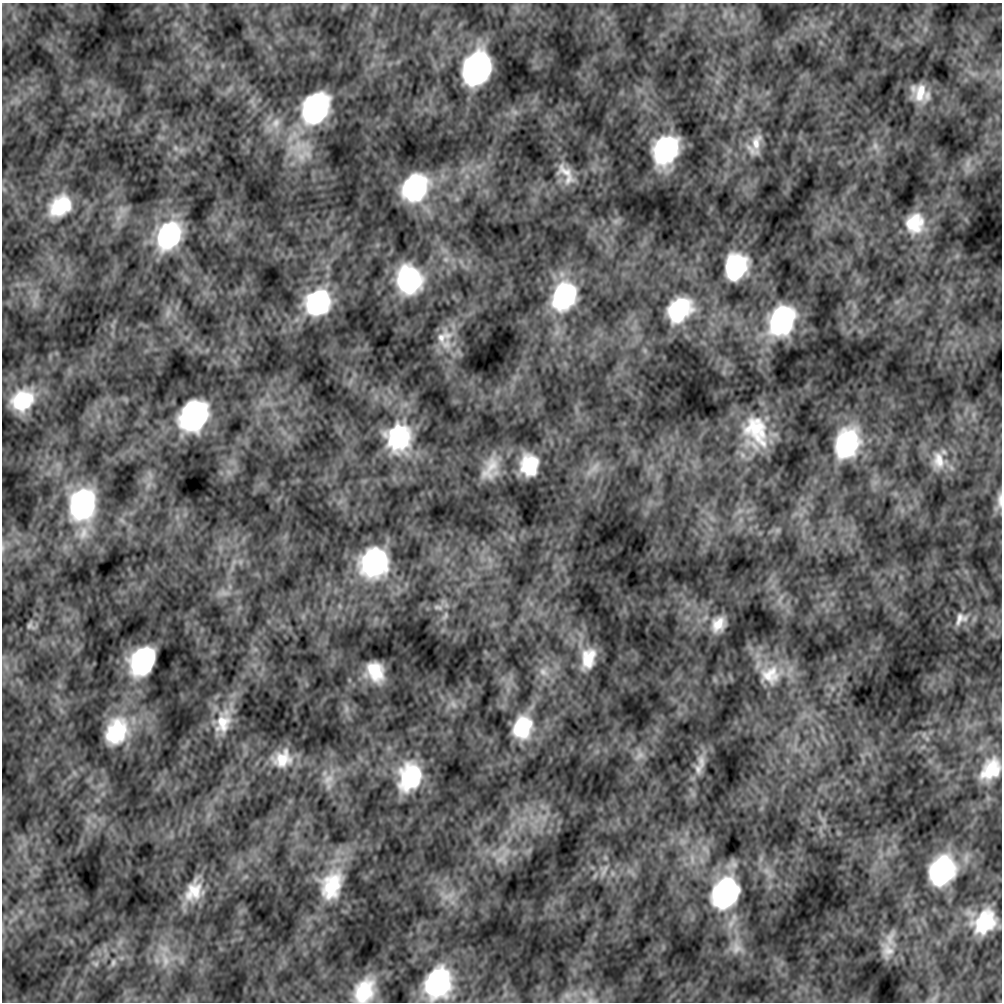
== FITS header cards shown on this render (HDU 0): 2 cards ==
NAXIS1  =                 1000
NAXIS2  =                 1000

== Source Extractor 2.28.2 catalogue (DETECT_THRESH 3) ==
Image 1000 x 1000 px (HDU 0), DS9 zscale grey, 1 PNG px = 1 image px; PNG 1004 x 1004 px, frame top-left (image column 1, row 1000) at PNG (2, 3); no overlay
Background -7.86e-10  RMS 1.3e-08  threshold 3.75e-08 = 3 sigma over >= 5 px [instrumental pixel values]
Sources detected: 99; all 99 listed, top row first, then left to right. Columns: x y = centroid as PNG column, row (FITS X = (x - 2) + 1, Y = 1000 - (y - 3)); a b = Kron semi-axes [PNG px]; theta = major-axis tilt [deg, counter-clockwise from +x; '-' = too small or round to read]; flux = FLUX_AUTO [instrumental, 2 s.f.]
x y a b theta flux
477 68 26 19 67 2.3e-04
920 93 21 13 78 1.9e-05
315 108 29 22 58 1.6e-04
515 112 10 6 -27 3.5e-06
276 123 19 14 58 1.6e-05
756 142 25 13 77 1.6e-05
299 146 41 20 12 3.7e-05
875 146 14 8 -75 6.9e-06
175 148 10 6 -42 3.7e-06
665 150 28 21 67 1.0e-04
968 163 14 4 83 4.5e-06
566 174 27 13 -56 1.9e-05
415 187 24 20 52 1.1e-04
60 206 20 15 41 4.3e-05
118 217 12 7 45 6.3e-06
616 221 11 8 27 4.4e-06
915 223 23 20 78 3.3e-05
169 236 29 22 61 1.0e-04
736 267 24 20 71 7.6e-05
409 280 25 22 -75 9.9e-05
564 296 32 24 63 1.0e-04
318 302 27 24 47 1.0e-04
679 310 28 21 45 6.5e-05
168 313 14 6 75 5.3e-06
782 320 29 22 63 1.2e-04
443 337 29 18 36 1.8e-05
22 400 21 18 37 4.7e-05
194 416 25 20 54 1.7e-04
756 430 40 26 -61 5.9e-05
398 438 35 30 86 8.6e-05
847 443 29 21 69 9.3e-05
742 455 12 7 -61 5.2e-06
938 461 27 19 -83 2.3e-05
529 465 19 15 -88 4.0e-05
490 468 26 15 69 2.3e-05
593 469 30 8 43 1.0e-05
229 472 8 6 -45 3.7e-06
999 501 21 6 81 6.9e-06
82 504 30 24 76 1.4e-04
778 530 7 6 - 2.2e-06
83 533 24 14 76 1.7e-05
511 538 7 4 -71 1.8e-06
3 548 12 4 87 2.5e-06
490 560 7 4 -72 2.7e-06
240 562 8 6 -46 3.0e-06
374 562 26 24 63 1.2e-04
224 593 18 8 3 7.8e-06
780 599 19 4 64 3.5e-06
438 607 16 8 -9 6.1e-06
445 616 12 6 56 3.7e-06
961 619 23 16 38 1.1e-05
718 624 20 15 58 1.8e-05
30 626 9 6 -44 2.8e-06
588 658 25 15 74 2.6e-05
142 661 24 18 59 1.3e-04
375 672 18 14 -62 3.0e-05
543 672 15 12 -46 1.1e-05
771 675 36 29 15 4.3e-05
832 688 7 4 -72 1.8e-06
453 704 13 8 -46 6.4e-06
346 709 12 4 86 3.5e-06
223 722 36 19 74 3.1e-05
522 727 30 23 74 5.0e-05
117 731 30 23 64 6.7e-05
927 738 8 6 -69 3.0e-06
923 747 7 4 18 1.7e-06
639 755 18 14 62 1.0e-05
282 759 25 21 22 2.7e-05
701 762 24 11 -86 1.0e-05
698 769 16 9 -80 6.9e-06
991 770 24 16 51 3.1e-05
410 777 31 23 73 6.8e-05
328 779 21 15 49 1.5e-05
544 818 11 8 88 7.5e-06
88 820 10 5 -64 3.7e-06
823 820 8 5 -45 2.6e-06
705 849 15 8 -46 6.5e-06
503 857 39 17 57 2.9e-05
692 859 18 7 -85 8.4e-06
604 870 23 11 66 1.1e-05
942 871 25 20 64 1.2e-04
768 872 24 9 -50 1.2e-05
331 885 44 29 69 6.2e-05
194 891 28 19 66 2.8e-05
725 893 30 23 63 1.7e-04
448 896 30 14 4 1.7e-05
984 922 26 23 33 5.5e-05
731 923 18 9 60 1.0e-05
737 947 22 17 -73 1.6e-05
887 950 24 18 89 1.7e-05
165 960 25 11 -76 1.7e-05
113 963 10 5 80 2.0e-06
96 964 7 6 - 2.2e-06
438 983 29 23 67 1.3e-04
364 991 25 18 61 4.4e-05
584 994 13 8 -31 8.4e-06
568 996 15 13 -9 9.6e-06
934 999 11 6 49 3.6e-06
591 1000 20 9 -8 1.0e-05
At the frame edge (FLAGS 8, measured only in part): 4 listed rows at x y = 999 501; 3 548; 364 991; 591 1000